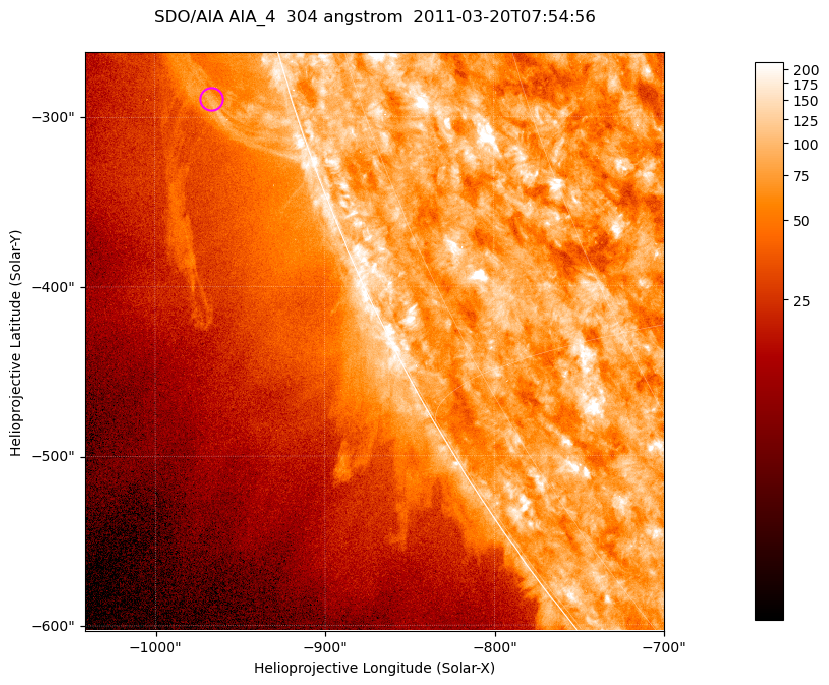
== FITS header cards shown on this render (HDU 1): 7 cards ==
TELESCOP= 'SDO/AIA '           / For AIA: SDO/AIA
INSTRUME= 'AIA_4   '           / For AIA: AIA_ATA1, AIA_ATA2, AIA_ATA3 or AIA_AT
WAVELNTH=                  304 / [angstrom] Wavelength
WAVEUNIT= 'angstrom'           / Wavelength unit: angstrom
DATE-OBS= '2011-03-20T07:54:56.131' / [ISO] Date when observation started; ISO 8
CTYPE1  = 'HPLN-TAN'           / CTYPE1; Typically HPLN
CTYPE2  = 'HPLT-TAN'           / CTYPE2; Typically HPLT

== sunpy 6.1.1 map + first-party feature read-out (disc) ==
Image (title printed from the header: SDO/AIA AIA_4  304 angstrom  2011-03-20T07:54:56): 569 x 569 px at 0.6 arcsec/px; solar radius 964 arcsec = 1605 px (partial field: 1.8% of the solar disc is inside the frame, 45% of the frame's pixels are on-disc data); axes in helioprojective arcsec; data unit not stated in the header (colour bar unlabelled)
Orientation: roll -0.132 deg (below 1 deg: not rotated)
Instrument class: DISC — disc imager (sunpy class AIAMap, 304 A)
Bright regions (active regions / flare kernels): reference = the on-disc median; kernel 5 px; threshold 5 sigma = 127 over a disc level ~79.2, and >= 1.15x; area >= 323 px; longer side >= 7 px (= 4.2 arcsec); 0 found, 0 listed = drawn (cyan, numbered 1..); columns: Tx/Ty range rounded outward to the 2 arcsec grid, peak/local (2 s.f.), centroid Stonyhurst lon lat
Off-limb structures (1.02-1.3 R_sun): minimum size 161 px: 2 found; the strongest spans PA ~105..110 deg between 1.02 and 1.07 R_sun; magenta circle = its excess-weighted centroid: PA ~105 deg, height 1.05 R_sun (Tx ~-966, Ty ~-290 arcsec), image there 2.2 x the reference